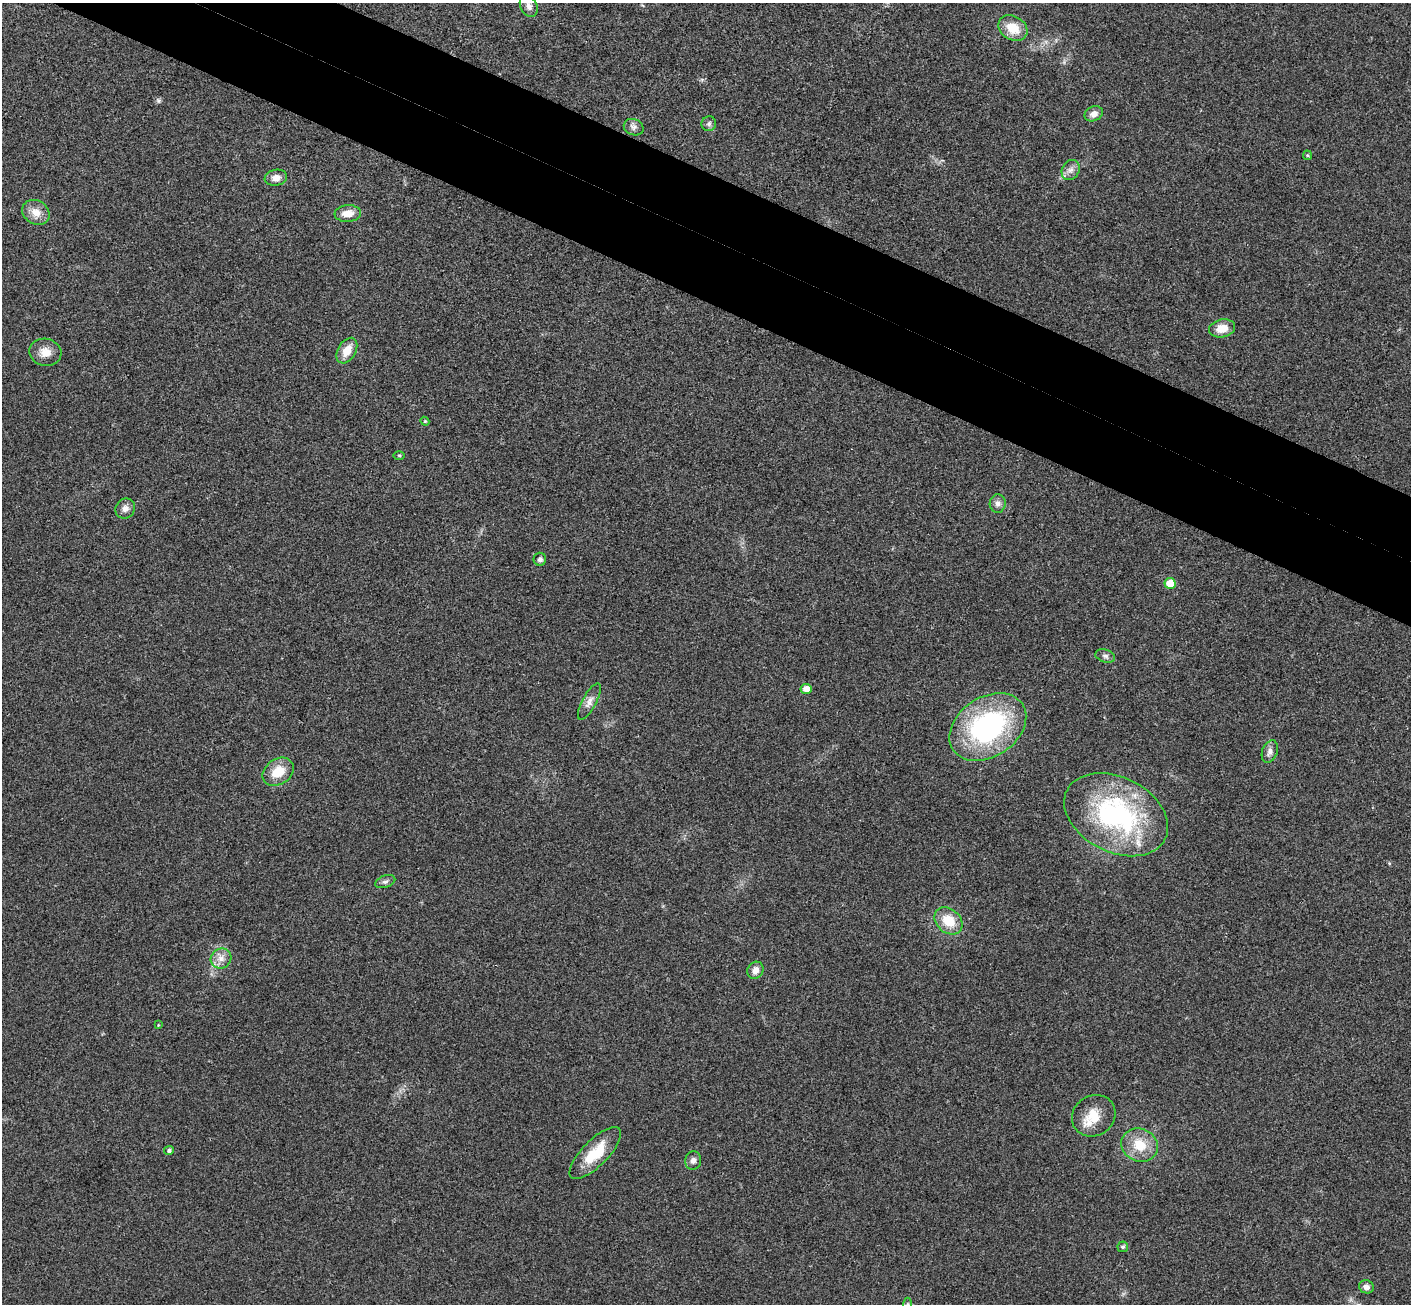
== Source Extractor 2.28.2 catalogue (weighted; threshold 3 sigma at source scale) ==
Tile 11 of 4 x 4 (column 3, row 3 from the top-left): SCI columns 2852-4260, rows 1506-2807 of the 5707 x 5742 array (HDU 1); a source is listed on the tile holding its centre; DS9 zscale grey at full resolution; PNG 1413 x 1306 px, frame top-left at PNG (2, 3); each listed source drawn as its Kron ellipse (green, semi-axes under 4 px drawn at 4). Shown black and unused: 9% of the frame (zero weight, under 3 of 4 exposures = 6% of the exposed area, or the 3 px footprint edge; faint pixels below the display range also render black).
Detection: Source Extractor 2.28.2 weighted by HDU 2 'WHT'; one run over the whole footprint, this tile lists its part. Background 0.0358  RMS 0.0065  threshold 0.0291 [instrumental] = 3 sigma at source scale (4.5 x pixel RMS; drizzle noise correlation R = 1.50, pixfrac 1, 0.05/0.05 arcsec/px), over >= 5 px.
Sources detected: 40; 1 inside a brighter listed object's ellipse — not listed separately; the other 39 listed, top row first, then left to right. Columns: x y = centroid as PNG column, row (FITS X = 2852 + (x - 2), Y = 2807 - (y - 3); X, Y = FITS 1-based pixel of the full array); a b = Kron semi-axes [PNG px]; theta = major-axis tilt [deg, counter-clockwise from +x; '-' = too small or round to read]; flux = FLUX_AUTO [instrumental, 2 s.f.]
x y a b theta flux
529 6 11 8 -64 3.7
1013 28 15 12 -31 13
1094 114 9 7 25 3.9
709 124 7 7 - 1.8
634 127 10 8 -23 2.6
1307 155 4 4 - 0.71
1071 170 10 8 62 3.5
276 178 11 8 10 4.4
36 212 14 11 -33 7.7
348 214 13 8 5 7.3
1222 328 13 9 13 8.8
347 351 14 9 59 9.2
45 352 16 13 -12 7.3
425 421 4 4 - 0.72
399 455 6 4 0 0.81
998 503 9 8 - 3
125 508 10 9 - 3.6
540 559 6 6 - 2
1170 583 5 5 - 11
1105 656 10 6 -18 2.1
806 689 5 5 - 5.5
589 702 20 7 62 4.5
988 727 42 30 34 120
1270 752 11 7 68 3.3
278 772 17 12 35 14
1116 815 55 37 -27 120
385 882 10 6 19 2
948 921 15 11 -41 15
221 958 10 9 - 5.1
755 970 9 8 - 4.5
158 1025 4 3 - 0.5
1094 1116 22 20 33 15
1140 1145 19 16 -24 16
169 1151 5 4 - 1.5
595 1153 34 13 45 20
693 1161 9 8 - 2.8
1123 1247 5 5 - 1.3
1366 1287 7 6 - 2.9
908 1304 6 4 90 1.1
Isophote crosses this tile's border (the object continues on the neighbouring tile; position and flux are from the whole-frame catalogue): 1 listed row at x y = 908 1304